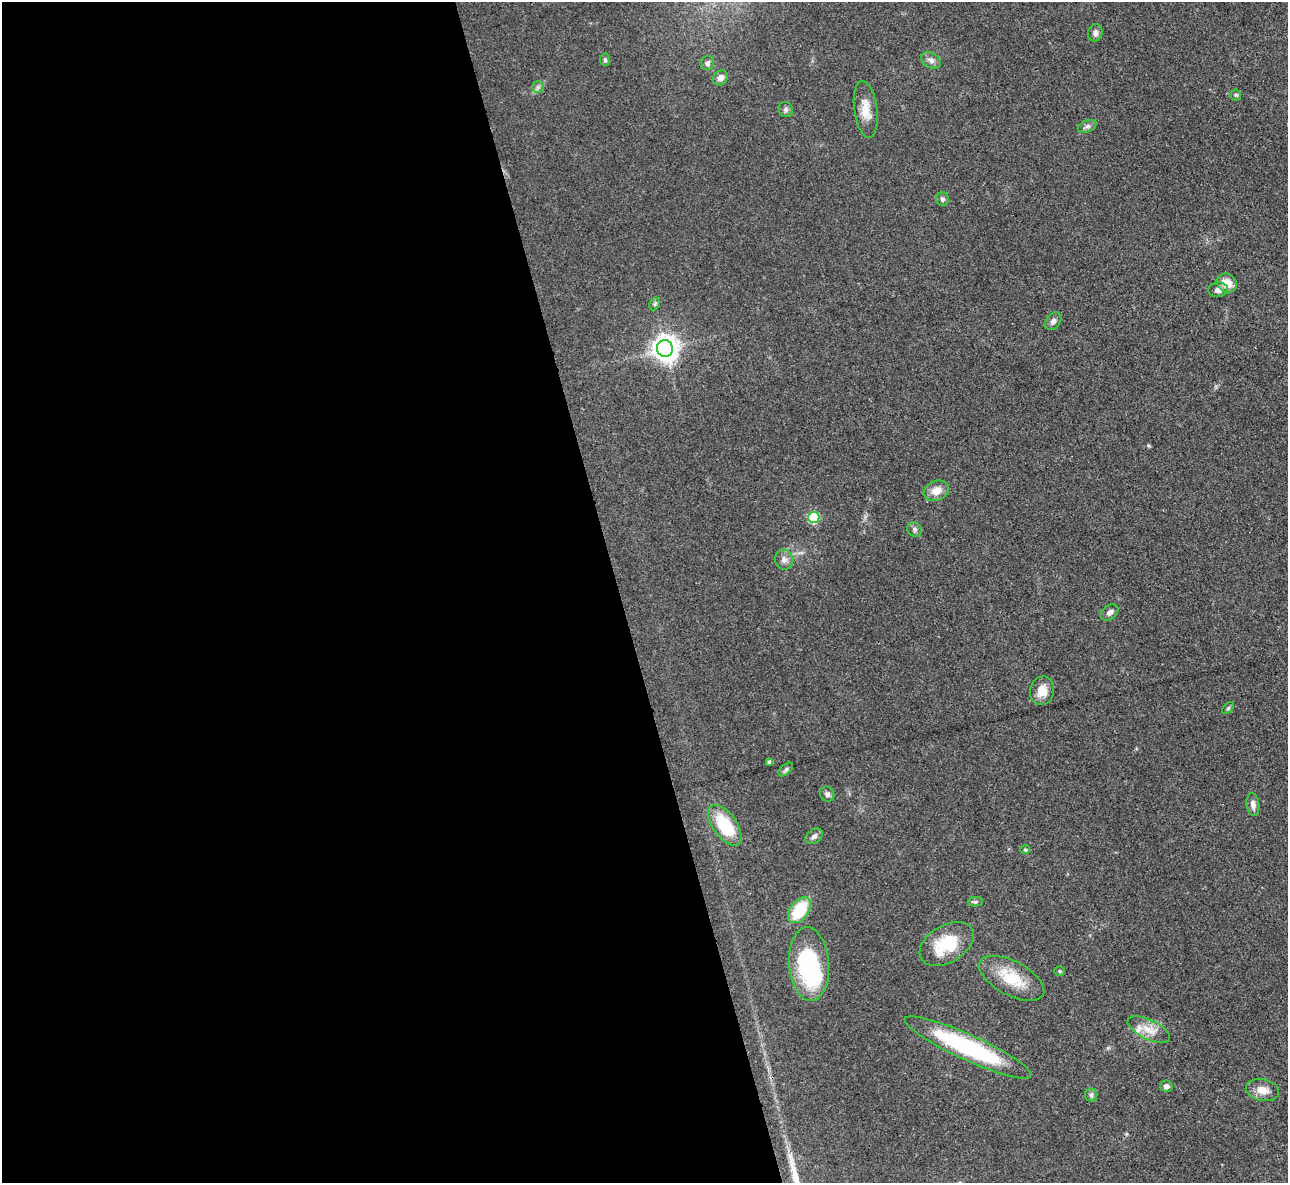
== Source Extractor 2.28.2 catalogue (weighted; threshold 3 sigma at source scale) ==
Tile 9 of 4 x 4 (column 1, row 3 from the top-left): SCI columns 1-1286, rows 1323-2503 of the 5146 x 5128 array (HDU 1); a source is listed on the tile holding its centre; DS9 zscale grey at full resolution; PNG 1290 x 1185 px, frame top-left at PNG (2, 2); each listed source drawn as its Kron ellipse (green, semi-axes under 4 px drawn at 4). Shown black and unused: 48% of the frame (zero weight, under 3 of 4 exposures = <1% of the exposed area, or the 3 px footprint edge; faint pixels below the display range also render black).
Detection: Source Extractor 2.28.2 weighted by HDU 2 'WHT'; one run over the whole footprint, this tile lists its part. Background 0.0978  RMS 0.0066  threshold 0.0297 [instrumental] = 3 sigma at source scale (4.5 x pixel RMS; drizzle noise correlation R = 1.50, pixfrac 1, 0.05/0.05 arcsec/px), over >= 5 px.
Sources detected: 43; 1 inside a brighter object's white glare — neither listed nor drawn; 1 inside a brighter listed object's ellipse — not listed separately; the other 41 listed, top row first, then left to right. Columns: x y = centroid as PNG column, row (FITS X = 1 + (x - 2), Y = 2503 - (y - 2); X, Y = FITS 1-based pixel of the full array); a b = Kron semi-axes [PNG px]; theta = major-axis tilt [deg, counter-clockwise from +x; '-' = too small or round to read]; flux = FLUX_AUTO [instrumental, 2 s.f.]
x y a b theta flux
1095 33 9 7 73 2.4
605 60 6 5 - 1.2
931 60 10 7 -29 2.9
707 63 7 6 - 1.9
720 78 8 7 - 3.9
538 87 6 6 - 1.5
1236 95 5 5 - 1.1
866 109 29 11 -82 10
786 110 8 7 - 1.9
1087 126 10 5 21 2.1
942 199 7 6 - 1.6
1227 283 10 9 - 7.9
1218 290 9 7 10 3.1
655 304 7 5 59 1.2
1053 321 10 7 52 2.4
665 348 8 8 - 690
936 491 13 9 22 6.9
814 517 6 5 - 43
914 529 7 7 - 2
784 560 10 9 - 3.3
1110 612 10 7 38 2.9
1042 691 14 12 76 8.5
1228 708 7 4 46 0.99
770 762 4 4 - 2.8
786 769 9 5 42 1.4
827 794 8 6 -51 2.2
1253 805 11 6 -82 3.9
725 825 23 11 -55 32
814 836 10 6 38 2.4
1025 850 5 4 - 0.73
975 902 8 4 3 1.2
799 910 15 9 53 28
947 944 29 18 31 28
809 964 37 20 -85 67
1059 971 5 4 - 0.85
1012 978 36 17 -28 23
1149 1030 23 9 -25 8.8
968 1047 69 12 -25 85
1166 1086 6 5 - 2.3
1262 1090 17 11 -11 7.4
1091 1095 6 6 - 1.5
Overlapping masked pixels (flux is a lower limit): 1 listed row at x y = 1012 978